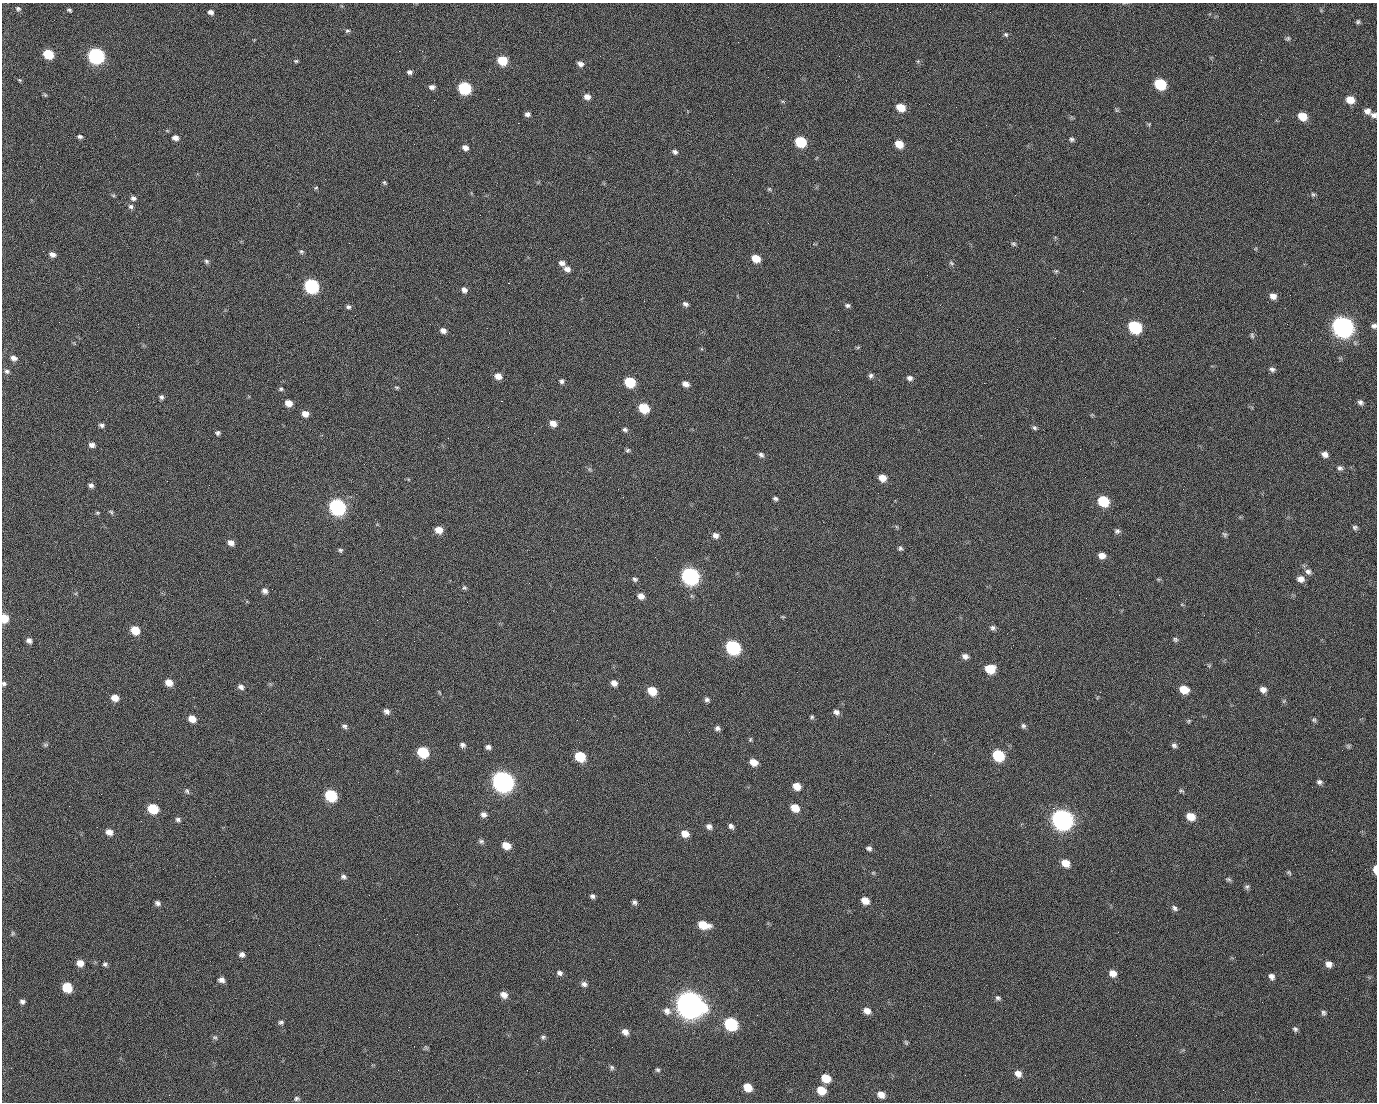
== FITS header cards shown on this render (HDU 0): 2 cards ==
NAXIS1  =                 1375 / length of data axis 1
NAXIS2  =                 1100 / length of data axis 2

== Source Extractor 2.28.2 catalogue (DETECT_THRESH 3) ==
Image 1375 x 1100 px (HDU 0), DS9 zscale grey, 1 PNG px = 1 image px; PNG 1379 x 1104 px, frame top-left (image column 1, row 1100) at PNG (2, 3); no overlay
Background 1460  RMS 29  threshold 87.3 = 3 sigma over >= 5 px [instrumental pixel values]
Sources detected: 254; all 254 listed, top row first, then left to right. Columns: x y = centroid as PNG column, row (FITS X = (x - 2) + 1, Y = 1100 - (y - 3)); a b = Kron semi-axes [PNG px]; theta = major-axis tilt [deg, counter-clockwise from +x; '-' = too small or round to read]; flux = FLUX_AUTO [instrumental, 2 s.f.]
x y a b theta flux
18 8 7 6 - 4.6e+03
70 11 6 3 -45 6.5e+03
211 12 6 5 - 7.0e+03
990 12 3 2 - 1.5e+03
1358 22 6 5 - 3.6e+03
347 31 6 5 - 3.5e+03
1006 35 6 5 - 3.4e+03
1288 38 6 5 - 3.4e+03
399 51 2 2 - 2.3e+04
48 54 7 6 - 7.4e+04
96 56 8 7 - 5.1e+05
839 56 2 2 - 7.6e+02
502 60 7 6 - 5.9e+04
1261 60 2 2 - 9.3e+02
296 61 6 5 - 2.9e+03
918 61 5 3 - 2.2e+03
580 64 7 6 - 8.6e+03
409 72 6 5 - 5.3e+03
19 80 5 4 - 2.4e+03
1160 84 8 7 - 1.1e+05
432 87 7 5 2 7.2e+03
464 88 8 7 - 1.8e+05
45 95 6 4 -45 2.6e+03
587 97 7 6 - 1.2e+04
498 99 2 2 - 1.4e+03
434 100 2 2 - 4.4e+03
1350 100 8 7 - 2.6e+04
900 107 8 6 -25 3.5e+04
1116 110 6 4 -71 2.6e+03
1367 111 8 7 - 1.1e+04
527 114 6 5 - 6.9e+03
1374 115 8 6 -13 7.0e+03
1302 116 8 6 -27 3.6e+04
518 123 2 2 - 2.5e+04
1149 124 6 3 18 2.0e+03
80 136 5 4 - 4.7e+03
175 138 7 6 - 1.0e+04
1072 139 6 5 - 4.3e+03
800 142 8 7 - 9.4e+04
899 144 7 6 - 3.0e+04
465 148 7 5 -26 1.0e+04
675 152 7 6 - 5.6e+03
384 183 5 4 - 3.1e+03
316 188 5 4 - 2.2e+03
769 189 5 5 - 2.8e+03
1313 194 6 5 - 3.4e+03
113 195 6 4 -19 2.5e+03
1015 195 2 2 - 6.9e+03
133 198 7 6 - 5.9e+03
131 207 7 7 - 5.4e+03
1014 244 7 6 - 3.7e+03
301 251 6 5 - 3.5e+03
52 254 7 6 - 8.6e+03
756 258 7 6 - 3.1e+04
206 261 6 5 - 4.0e+03
562 263 8 6 -10 8.4e+03
951 263 8 5 -28 3.9e+03
567 269 8 7 - 1.0e+04
1056 271 6 4 44 2.8e+03
927 275 2 2 - 9.5e+02
508 283 2 2 - 5.7e+04
311 286 8 7 - 3.2e+05
464 290 7 6 - 8.0e+03
1083 291 2 2 - 3.4e+03
1290 295 2 2 - 1.8e+03
1273 296 7 6 - 1.1e+04
685 304 7 5 -27 6.1e+03
847 305 6 5 - 4.7e+03
348 307 6 5 - 4.6e+03
355 315 2 2 - 9.5e+02
59 322 2 2 - 1.3e+03
1287 324 2 2 - 1.3e+03
1374 326 6 6 - 6.1e+03
1135 327 8 7 - 1.8e+05
1342 327 10 8 -31 1.4e+06
443 330 7 5 -28 9.5e+03
1252 335 7 5 -86 3.5e+03
858 347 6 4 19 2.6e+03
14 358 8 6 -20 9.2e+03
1272 369 8 6 -3 5.5e+03
7 371 7 5 -17 4.8e+03
498 376 7 6 - 1.6e+04
871 376 7 6 - 4.9e+03
910 378 7 6 - 6.8e+03
561 381 6 6 - 5.0e+03
630 382 7 6 - 9.3e+04
984 383 2 2 - 2.0e+04
685 384 7 6 - 1.1e+04
397 387 7 4 -8 2.8e+03
281 389 5 5 - 3.1e+03
97 391 2 2 - 1.2e+03
161 397 5 5 - 4.8e+03
501 401 3 2 - 5.9e+04
1360 402 7 6 - 6.0e+03
289 403 6 6 - 1.9e+04
644 408 8 6 -34 7.0e+04
305 414 7 6 - 1.4e+04
553 423 7 6 - 1.5e+04
101 425 7 5 -19 4.9e+03
1034 428 7 5 -44 4.1e+03
625 430 6 5 - 4.5e+03
218 433 5 5 - 4.4e+03
92 445 7 6 - 7.9e+03
627 450 6 5 - 3.6e+03
1325 454 7 6 - 1.0e+04
761 455 7 5 -44 5.7e+03
1340 468 7 6 - 5.7e+03
589 469 6 4 -71 2.9e+03
882 478 7 6 - 2.1e+04
91 485 6 6 - 6.1e+03
623 497 3 2 - 3.5e+03
775 499 6 5 - 4.4e+03
1103 501 8 7 - 9.0e+04
337 507 8 7 - 5.6e+05
111 512 7 5 -32 3.2e+03
97 513 6 4 -20 2.6e+03
1355 528 6 5 - 4.5e+03
439 530 7 6 - 2.1e+04
1117 531 7 6 - 5.2e+03
1225 534 7 5 -51 3.6e+03
715 535 8 7 - 9.1e+03
231 543 7 6 - 1.1e+04
900 548 7 6 - 4.2e+03
340 550 6 6 - 3.6e+03
1102 555 7 6 - 1.4e+04
655 557 2 2 - 9.0e+02
1308 572 9 8 - 8.1e+03
690 576 9 8 - 6.7e+05
635 579 7 5 -19 4.4e+03
1158 579 6 4 -18 2.4e+03
1301 579 8 7 - 1.2e+04
464 588 6 5 - 3.3e+03
265 591 6 6 - 7.7e+03
641 596 7 6 - 1.3e+04
783 617 6 3 -18 2.0e+03
4 618 7 6 - 3.9e+04
27 619 2 2 - 4.2e+03
377 620 2 2 - 1.2e+04
993 628 8 7 - 5.9e+03
135 630 7 7 - 4.1e+04
1175 639 7 5 -28 3.8e+03
29 640 6 6 - 7.2e+03
733 647 9 7 -36 3.2e+05
965 656 7 6 - 8.4e+03
1209 665 6 4 19 2.3e+03
990 669 8 7 - 4.7e+04
169 682 7 6 - 2.0e+04
614 683 7 6 - 1.1e+04
4 684 6 5 - 4.0e+03
241 687 8 6 -28 7.4e+03
1184 689 8 7 - 3.7e+04
1263 689 8 7 - 1.0e+04
652 691 8 6 -36 4.3e+04
439 692 7 3 -71 2.2e+03
115 698 7 6 - 1.9e+04
707 699 6 5 - 5.3e+03
1284 701 6 4 46 2.7e+03
386 711 7 6 - 7.9e+03
836 712 7 6 - 7.4e+03
812 717 5 5 - 3.1e+03
192 719 7 6 - 2.1e+04
1314 720 6 6 - 3.6e+03
1189 721 6 5 - 2.8e+03
344 726 7 5 -24 4.9e+03
1023 726 7 6 - 4.6e+03
717 728 6 5 - 5.6e+03
750 739 6 4 70 2.8e+03
45 745 7 5 0 3.3e+03
462 745 6 6 - 6.3e+03
1174 745 7 6 - 5.4e+03
1348 746 7 5 -61 3.1e+03
488 747 6 6 - 6.4e+03
423 752 8 7 - 9.7e+04
934 753 3 2 - 2.2e+03
998 755 8 7 - 1.2e+05
580 756 8 7 - 7.1e+04
753 762 7 6 - 2.1e+04
503 781 9 8 - 1.5e+06
1319 782 7 6 - 5.2e+03
797 786 7 6 - 2.3e+04
187 791 8 5 -61 4.3e+03
1181 791 8 4 -20 3.0e+03
101 794 2 2 - 2.5e+03
331 795 8 7 - 1.4e+05
930 795 2 2 - 8.1e+03
795 808 8 6 -37 2.8e+04
1053 808 2 2 - 1.6e+04
153 809 8 7 - 7.1e+04
484 814 7 6 - 7.8e+03
1191 816 8 7 - 2.9e+04
1062 819 10 8 -36 1.5e+06
178 820 7 6 - 5.0e+03
141 821 2 2 - 8.2e+02
709 826 7 6 - 7.6e+03
731 826 7 5 -54 6.1e+03
109 832 8 7 - 1.3e+04
685 834 8 7 - 2.0e+04
481 841 7 6 - 4.5e+03
506 845 7 6 - 2.6e+04
869 848 6 5 - 5.5e+03
1065 863 8 7 - 2.3e+04
1375 869 7 3 -88 1.5e+04
1289 872 7 4 -40 2.9e+03
873 873 6 4 1 2.4e+03
343 877 8 6 -13 5.6e+03
1228 879 8 5 -11 3.5e+03
1247 887 7 6 - 4.3e+03
592 896 6 5 - 5.0e+03
865 900 8 6 -34 1.9e+04
634 902 6 5 - 5.1e+03
157 903 6 5 - 6.0e+03
457 904 3 2 - 1.6e+03
1175 908 8 6 -48 5.6e+03
703 925 11 6 -14 4.1e+04
1118 932 3 2 - 2.7e+03
13 933 7 4 73 2.8e+03
242 954 6 6 - 7.4e+03
610 959 2 2 - 2.7e+03
80 963 7 6 - 1.7e+04
105 964 6 5 - 4.0e+03
1329 964 7 7 - 1.1e+04
560 973 8 6 -24 6.2e+03
1113 973 8 7 - 1.4e+04
1271 976 7 6 - 7.8e+03
221 980 7 6 - 8.9e+03
758 980 2 2 - 1.9e+03
584 984 8 6 -28 7.0e+03
67 987 7 7 - 5.8e+04
504 995 8 7 - 1.3e+04
998 998 7 5 -36 4.5e+03
22 1002 6 5 - 5.3e+03
689 1004 12 10 -29 3.1e+06
667 1011 11 10 - 1.3e+04
867 1011 8 7 - 1.3e+04
1323 1013 7 6 - 4.5e+03
757 1015 2 2 - 1.5e+03
281 1022 7 6 - 4.4e+03
731 1024 8 7 - 1.9e+05
1295 1029 7 6 - 4.4e+03
625 1032 8 6 -43 1.1e+04
215 1037 7 5 -23 3.8e+03
543 1037 7 5 30 4.0e+03
906 1043 7 4 -63 2.9e+03
426 1047 8 4 -45 3.0e+03
612 1067 7 5 -53 4.4e+03
658 1070 6 5 - 3.4e+03
1018 1074 8 7 - 1.2e+04
826 1078 8 7 - 3.5e+04
748 1087 8 7 - 3.0e+04
821 1090 8 7 - 3.6e+04
1255 1092 2 2 - 8.1e+02
169 1095 2 2 - 5.6e+03
881 1095 9 7 -30 1.4e+04
296 1098 6 5 - 4.1e+03
At the frame edge (FLAGS 8, measured only in part): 5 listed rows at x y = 1374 115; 1374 326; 4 618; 4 684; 1375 869